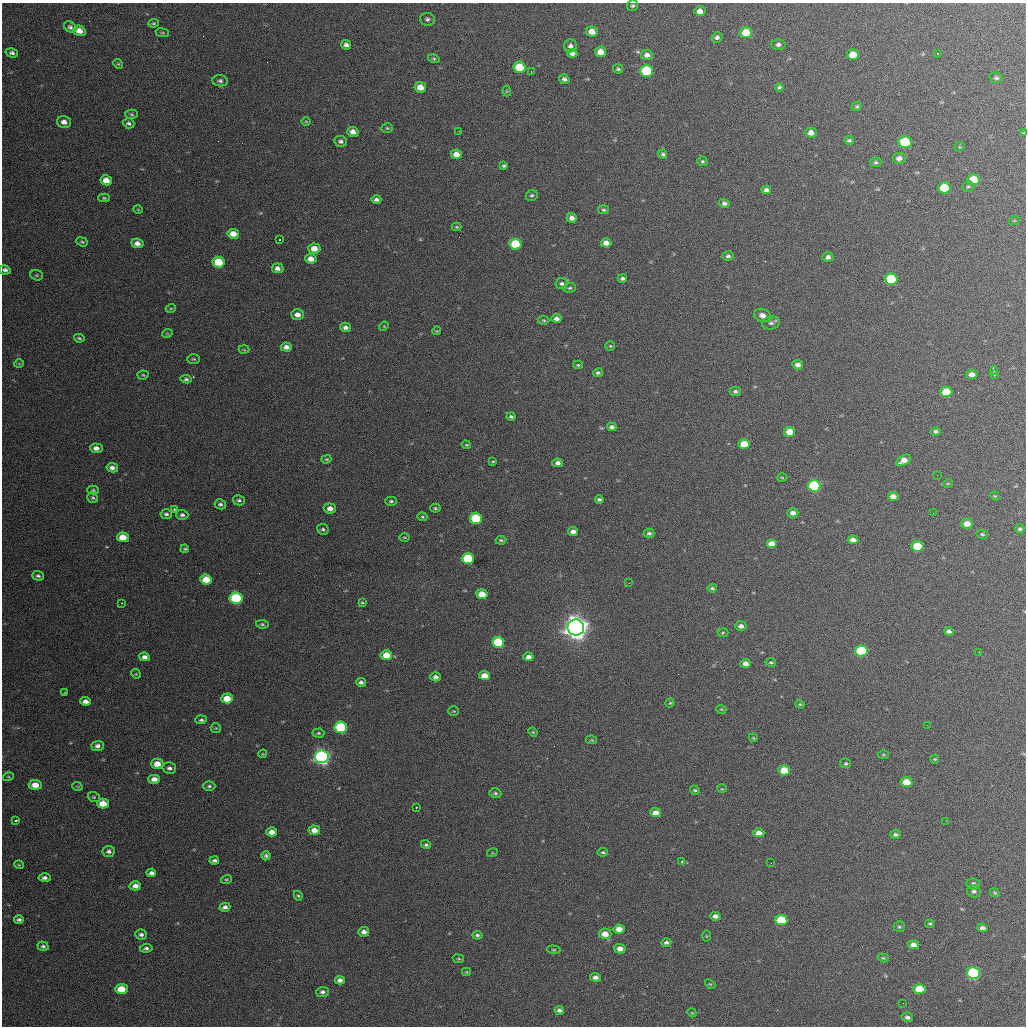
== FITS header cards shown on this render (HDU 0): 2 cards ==
NAXIS1  =                 1024 / length of data axis 1
NAXIS2  =                 1024 / length of data axis 2

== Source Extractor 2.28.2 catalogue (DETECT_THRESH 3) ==
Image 1024 x 1024 px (HDU 0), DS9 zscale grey, 1 PNG px = 1 image px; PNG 1028 x 1028 px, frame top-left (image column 1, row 1024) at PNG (2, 3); each listed source drawn as its Kron ellipse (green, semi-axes under 4 px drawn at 4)
Background 591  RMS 19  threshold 56.8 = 3 sigma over >= 5 px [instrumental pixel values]
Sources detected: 274; all 274 listed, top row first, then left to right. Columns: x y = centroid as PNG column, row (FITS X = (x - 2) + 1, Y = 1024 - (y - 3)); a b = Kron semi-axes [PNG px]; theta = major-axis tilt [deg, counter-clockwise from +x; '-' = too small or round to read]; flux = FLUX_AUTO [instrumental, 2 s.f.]
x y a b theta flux
632 6 6 5 - 2.3e+03
700 11 5 5 - 7.7e+03
427 19 7 6 - 3.5e+03
153 23 5 4 - 1.6e+03
70 27 7 5 -34 3.6e+03
79 31 6 5 - 1.0e+04
592 32 6 5 - 1.2e+04
746 32 6 5 - 2.6e+04
162 33 6 3 -8 1.5e+03
717 37 5 5 - 3.5e+03
346 45 5 4 - 4.5e+03
778 45 7 5 1 3.9e+03
570 46 6 6 - 4.6e+03
600 52 5 5 - 1.3e+04
12 53 6 4 -14 3.3e+03
572 53 5 4 - 4.8e+03
938 53 2 2 - 1.0e+03
647 55 6 5 - 6.5e+03
853 55 6 5 - 1.8e+04
434 59 6 4 -15 1.8e+03
118 64 5 4 - 1.5e+03
519 67 6 5 - 3.6e+04
618 69 5 4 - 2.1e+03
531 71 2 2 - 8.2e+02
646 71 6 6 - 6.6e+04
996 78 7 5 -14 2.6e+03
564 79 5 5 - 3.4e+03
220 81 7 5 -7 3.4e+03
420 87 6 5 - 1.4e+04
779 87 4 3 - 2.0e+03
506 91 5 3 - 1.0e+03
857 106 5 4 - 1.9e+03
132 114 6 4 -2 2.0e+03
306 121 5 3 - 1.1e+03
64 122 7 6 - 7.1e+03
129 123 6 5 - 3.0e+03
387 128 6 4 -3 1.7e+03
459 131 3 2 - 1.5e+03
353 132 5 5 - 7.5e+03
811 133 5 5 - 7.8e+03
1024 133 4 4 - 1.1e+03
849 140 5 4 - 2.3e+03
341 141 6 5 - 3.6e+03
905 142 6 6 - 6.1e+04
960 147 5 4 - 1.2e+03
456 154 5 5 - 1.1e+04
663 154 4 4 - 2.3e+03
899 158 6 5 - 5.9e+03
702 161 5 4 - 2.0e+03
876 162 5 5 - 2.3e+03
504 166 4 3 - 2.3e+03
106 180 6 5 - 1.2e+04
973 180 6 5 - 3.3e+04
968 187 5 5 - 2.0e+03
944 188 6 5 - 3.7e+04
766 190 4 4 - 3.9e+03
532 195 6 5 - 2.4e+03
104 198 6 4 0 1.9e+03
376 200 5 4 - 3.8e+03
724 203 6 4 -18 4.0e+03
138 210 4 3 - 1.0e+03
603 210 5 4 - 1.9e+03
572 218 5 4 - 5.7e+03
1014 221 5 3 - 1.2e+03
457 227 5 3 - 1.6e+03
233 234 6 5 - 1.4e+04
279 240 2 2 - 1.1e+03
82 242 6 3 -21 1.7e+03
137 243 6 5 - 7.1e+03
606 243 5 4 - 8.1e+03
515 244 6 5 - 4.8e+04
314 249 6 5 - 1.3e+04
728 256 5 5 - 3.0e+03
828 257 5 4 - 4.2e+03
311 259 6 4 -12 1.1e+04
219 262 6 5 - 3.9e+04
277 268 6 5 - 6.1e+03
5 270 6 4 -11 3.8e+03
37 275 6 5 - 2.0e+03
622 279 5 4 - 2.9e+03
891 279 6 5 - 7.8e+04
561 283 6 5 - 3.0e+03
570 288 6 4 4 2.3e+03
171 308 5 3 - 1.2e+03
297 315 6 5 - 7.9e+03
763 315 9 6 -19 8.0e+03
556 318 5 4 - 5.0e+03
544 320 6 4 -4 1.7e+03
771 323 9 6 13 3.6e+03
384 326 5 4 - 1.2e+03
346 327 5 4 - 4.7e+03
436 331 4 3 - 1.3e+03
167 334 5 3 - 1.3e+03
79 338 5 3 - 1.8e+03
610 346 4 4 - 1.7e+03
286 347 5 4 - 5.9e+03
244 350 5 3 - 1.3e+03
194 359 6 4 -1 1.8e+03
19 364 5 3 - 1.0e+03
578 365 5 4 - 1.5e+03
798 365 5 5 - 5.7e+03
994 371 4 3 - 1.1e+04
598 373 5 4 - 2.5e+03
972 374 6 4 3 7.9e+03
995 374 3 3 - 3.8e+03
143 375 5 4 - 1.8e+03
186 379 6 4 -7 2.5e+03
735 391 5 4 - 3.0e+03
946 392 6 5 - 3.0e+04
511 417 4 4 - 2.2e+03
612 427 5 4 - 3.6e+03
936 431 5 4 - 2.8e+03
790 432 5 5 - 2.0e+04
744 444 5 5 - 2.0e+04
466 445 5 3 - 1.4e+03
96 448 6 4 -5 6.4e+03
326 459 5 4 - 1.6e+03
904 460 8 5 29 1.1e+04
493 461 4 3 - 1.3e+03
558 463 5 4 - 4.9e+03
112 468 6 4 -11 5.5e+03
937 475 2 2 - 5.8e+02
782 478 5 3 - 1.2e+03
948 483 5 3 - 1.0e+03
814 486 6 5 - 1.2e+05
93 490 6 4 1 2.0e+03
893 496 5 4 - 7.8e+03
995 496 5 3 - 1.2e+03
93 498 5 5 - 2.3e+03
599 499 4 3 - 2.5e+03
239 500 6 5 - 2.7e+03
391 501 6 4 1 2.4e+03
220 504 6 5 - 3.4e+03
330 508 6 5 - 7.9e+03
435 508 5 4 - 1.7e+03
174 509 4 4 - 1.5e+03
793 513 5 4 - 6.9e+03
933 513 2 2 - 5.9e+02
166 514 5 5 - 2.9e+03
182 515 6 5 - 3.4e+03
422 517 5 4 - 1.5e+03
476 518 6 5 - 6.3e+04
967 524 6 5 - 1.2e+04
323 529 6 5 - 2.5e+03
1020 529 5 4 - 2.2e+03
573 532 5 4 - 6.7e+03
649 533 5 4 - 3.0e+03
982 534 6 4 -14 1.6e+03
123 537 6 5 - 2.0e+04
404 537 5 3 - 1.2e+03
501 540 5 3 - 1.9e+03
853 540 5 4 - 7.9e+03
771 544 5 4 - 1.2e+04
917 546 6 5 - 3.7e+04
185 549 4 3 - 1.6e+03
468 559 6 5 - 7.9e+04
38 576 6 4 -16 2.7e+03
206 579 6 5 - 2.4e+04
629 583 3 2 - 1.0e+03
712 588 4 3 - 2.0e+03
482 594 5 5 - 1.8e+04
236 598 6 5 - 1.0e+05
362 602 3 3 - 1.3e+03
121 603 3 2 - 7.4e+02
262 624 6 4 -9 2.1e+03
741 626 6 5 - 5.5e+03
576 627 8 8 - 1.4e+06
949 631 5 4 - 4.2e+03
723 633 5 3 - 1.4e+03
498 642 6 5 - 6.8e+04
861 651 6 5 - 8.0e+04
979 652 2 2 - 7.1e+02
386 655 6 5 - 2.0e+04
145 657 5 4 - 5.9e+03
528 657 5 4 - 5.3e+03
771 662 5 4 - 1.8e+03
745 663 5 4 - 6.6e+03
136 674 5 4 - 1.3e+03
484 676 5 4 - 1.4e+04
435 677 5 4 - 4.7e+03
361 682 5 4 - 3.8e+03
65 693 4 4 - 1.1e+03
227 698 6 5 - 2.3e+04
85 701 5 4 - 6.7e+03
670 703 4 4 - 1.4e+03
800 704 4 4 - 1.3e+03
721 709 5 3 - 1.2e+03
454 711 5 4 - 1.5e+03
201 720 6 4 5 2.9e+03
927 725 2 2 - 6.5e+02
341 727 6 5 - 1.0e+05
216 728 5 5 - 1.5e+03
533 732 5 4 - 1.3e+03
318 733 6 4 3 2.0e+03
753 738 4 4 - 1.2e+03
592 740 5 4 - 1.3e+03
98 746 6 5 - 5.2e+03
263 754 4 4 - 1.1e+03
883 755 5 3 - 1.2e+03
322 757 7 6 - 4.4e+05
935 759 4 4 - 1.4e+03
846 763 5 5 - 1.6e+03
157 764 6 5 - 1.6e+04
169 768 7 5 -12 4.1e+03
784 770 6 5 - 2.7e+04
8 777 5 3 - 1.4e+03
154 779 6 4 -1 8.3e+03
906 782 6 5 - 2.3e+04
35 785 6 5 - 1.4e+04
77 786 5 3 - 1.2e+03
209 786 6 4 0 2.4e+03
722 789 5 3 - 1.0e+03
695 790 5 4 - 1.9e+03
495 793 6 5 - 2.2e+03
94 797 6 4 -21 1.8e+03
103 804 6 5 - 2.0e+04
416 807 3 2 - 1.3e+03
656 813 5 4 - 1.1e+04
15 821 3 3 - 3.9e+03
946 821 2 2 - 7.0e+02
314 830 6 4 -6 9.7e+03
272 832 5 4 - 9.3e+03
759 833 5 4 - 9.1e+03
895 834 5 4 - 2.9e+03
426 845 5 4 - 2.3e+03
109 851 6 5 - 4.0e+03
603 852 5 4 - 1.8e+03
492 853 5 3 - 1.1e+03
266 856 4 4 - 2.7e+03
214 861 5 3 - 3.3e+03
682 861 3 2 - 2.2e+03
771 863 2 2 - 7.0e+02
19 865 5 3 - 1.1e+03
151 873 5 4 - 4.4e+03
45 878 6 4 -1 3.8e+03
226 879 5 3 - 1.6e+03
973 884 7 5 -9 4.6e+03
135 886 6 4 -1 6.8e+03
974 891 7 6 - 3.3e+03
995 893 5 4 - 1.6e+03
298 896 5 4 - 1.7e+03
225 907 5 4 - 4.0e+03
715 916 5 4 - 5.1e+03
19 920 5 3 - 2.8e+03
781 920 6 5 - 4.7e+04
930 924 4 4 - 1.7e+03
899 927 5 5 - 2.0e+03
983 928 5 4 - 4.0e+03
619 929 5 4 - 1.4e+04
364 932 5 5 - 5.8e+03
605 934 6 5 - 1.5e+04
141 935 6 5 - 3.9e+03
477 935 5 4 - 2.5e+03
706 936 5 3 - 1.3e+03
666 943 5 3 - 3.2e+03
914 945 5 4 - 7.0e+03
43 946 5 4 - 2.7e+03
146 948 6 4 8 3.3e+03
620 949 6 4 -2 8.7e+03
554 950 7 4 -5 1.7e+03
883 958 6 4 -18 1.6e+03
458 959 6 3 -8 1.3e+03
466 972 4 4 - 1.3e+03
973 973 7 6 - 1.5e+05
595 977 5 4 - 5.0e+03
340 980 5 4 - 4.7e+03
710 984 6 3 -43 1.4e+03
121 989 6 5 - 2.4e+04
919 989 6 5 - 3.2e+04
322 992 6 5 - 3.5e+03
903 1003 3 2 - 9.4e+02
559 1010 5 4 - 3.4e+03
692 1013 4 3 - 1.2e+03
907 1017 6 5 - 3.6e+03
At the frame edge (FLAGS 8, measured only in part): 2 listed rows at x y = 1024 133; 5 270